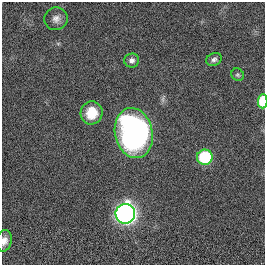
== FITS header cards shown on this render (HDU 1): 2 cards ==
NAXIS1  =                  263
NAXIS2  =                  263

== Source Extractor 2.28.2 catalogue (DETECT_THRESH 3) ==
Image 263 x 263 px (HDU 1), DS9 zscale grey, 1 PNG px = 1 image px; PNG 267 x 267 px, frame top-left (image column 1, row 263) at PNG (2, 2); each listed source drawn as its Kron ellipse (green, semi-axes under 4 px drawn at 4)
Background 0.00507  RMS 0.063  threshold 0.188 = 3 sigma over >= 5 px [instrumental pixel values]
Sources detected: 10; all 10 listed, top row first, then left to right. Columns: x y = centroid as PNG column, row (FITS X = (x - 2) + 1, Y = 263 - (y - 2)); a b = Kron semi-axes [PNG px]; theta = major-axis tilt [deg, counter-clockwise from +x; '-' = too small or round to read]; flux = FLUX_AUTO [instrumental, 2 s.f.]
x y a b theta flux
56 19 12 11 - 28
214 59 8 6 23 13
132 60 7 7 - 18
238 75 6 6 - 7.7
263 101 7 4 89 140
92 113 12 11 - 76
134 133 25 19 -78 1300
205 157 8 7 - 280
125 214 10 9 - 2200
4 241 11 7 79 29
At the frame edge (FLAGS 8, measured only in part): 2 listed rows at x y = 263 101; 4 241